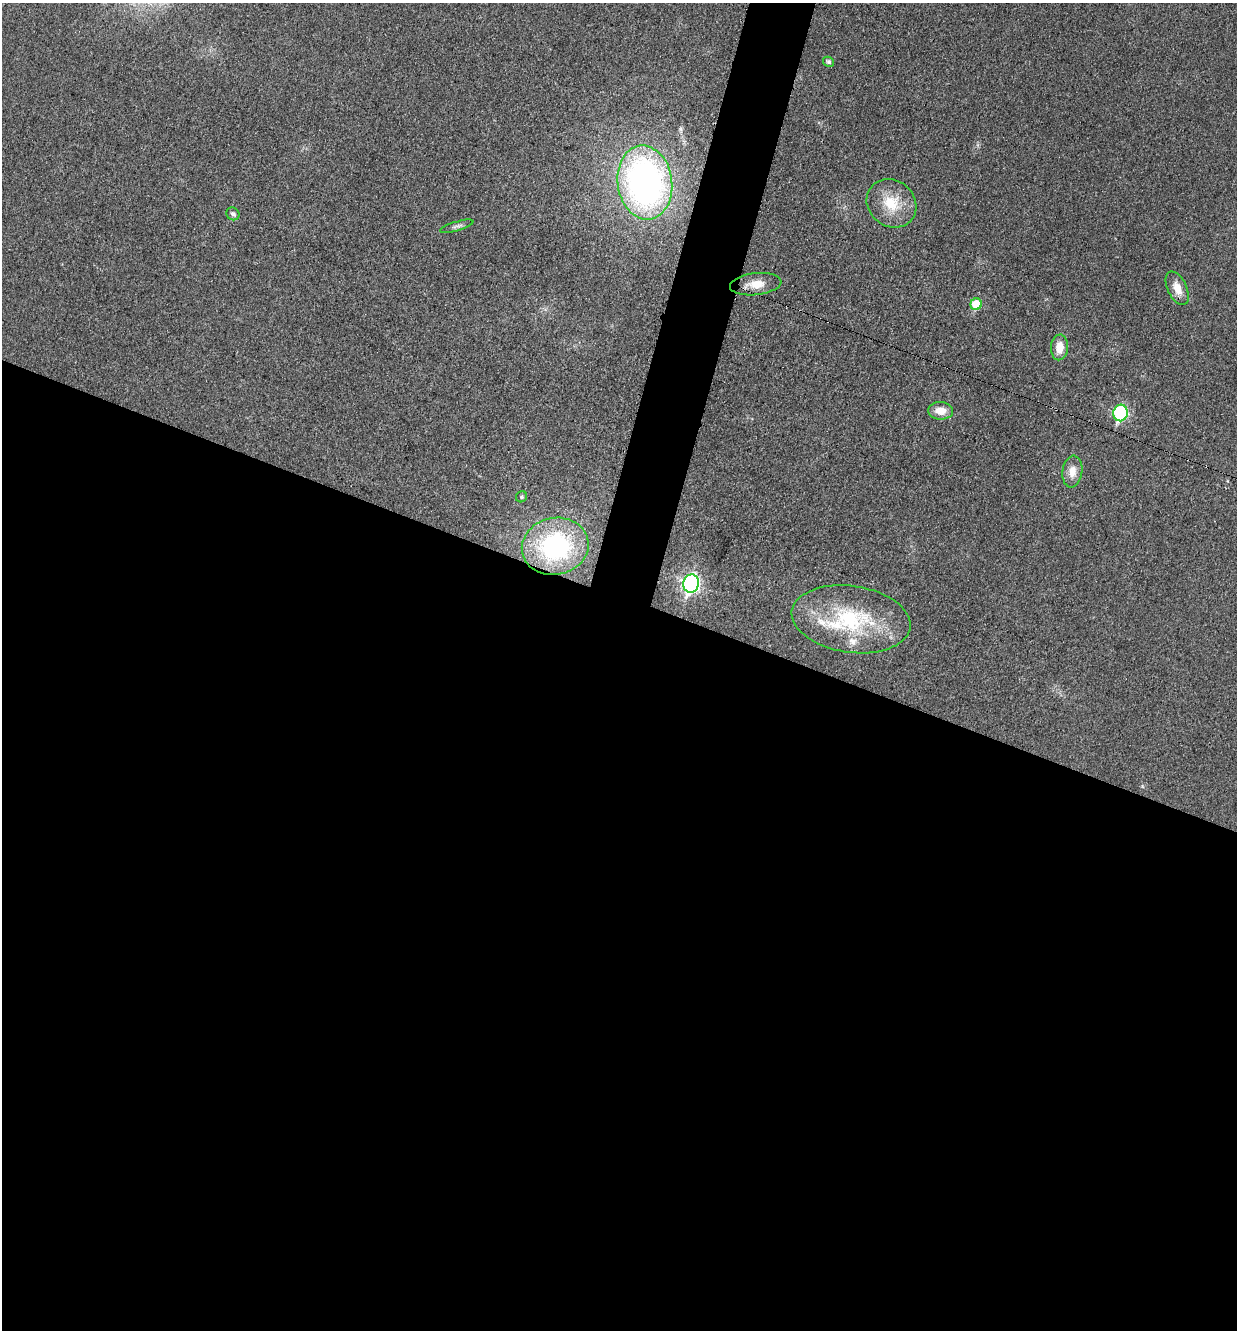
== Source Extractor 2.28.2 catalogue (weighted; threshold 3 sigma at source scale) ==
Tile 14 of 4 x 4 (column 2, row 4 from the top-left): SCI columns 1508-2742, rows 11-1338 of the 5351 x 5330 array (HDU 1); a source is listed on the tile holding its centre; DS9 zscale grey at full resolution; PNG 1239 x 1332 px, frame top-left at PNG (2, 3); each listed source drawn as its Kron ellipse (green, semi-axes under 4 px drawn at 4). Shown black and unused: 58% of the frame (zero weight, under 3 of 4 exposures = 1% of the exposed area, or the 3 px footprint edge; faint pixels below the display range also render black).
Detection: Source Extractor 2.28.2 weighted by HDU 2 'WHT'; one run over the whole footprint, this tile lists its part. Background 0.0553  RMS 0.0054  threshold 0.0241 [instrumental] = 3 sigma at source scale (4.5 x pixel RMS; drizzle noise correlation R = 1.50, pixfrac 1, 0.05/0.05 arcsec/px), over >= 5 px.
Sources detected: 19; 3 inside a brighter listed object's ellipse — not listed separately; the other 16 listed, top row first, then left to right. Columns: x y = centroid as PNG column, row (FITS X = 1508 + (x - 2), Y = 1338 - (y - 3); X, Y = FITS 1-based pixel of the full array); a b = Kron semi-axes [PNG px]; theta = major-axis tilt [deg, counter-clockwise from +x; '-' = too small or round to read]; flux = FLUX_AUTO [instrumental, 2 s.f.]
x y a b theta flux
829 62 6 4 -31 1.5
645 182 37 27 -82 200
891 203 26 23 -38 18
233 214 7 6 - 2
457 226 17 4 16 1.7
756 284 26 11 6 8
1177 288 18 9 -65 6.4
976 304 6 5 - 19
1059 347 13 8 86 7.9
941 411 12 8 -2 7.1
1120 413 8 7 - 61
1072 472 16 10 82 5.9
521 497 6 5 - 1
555 546 33 28 12 79
691 583 9 7 73 160
851 619 60 33 -8 53